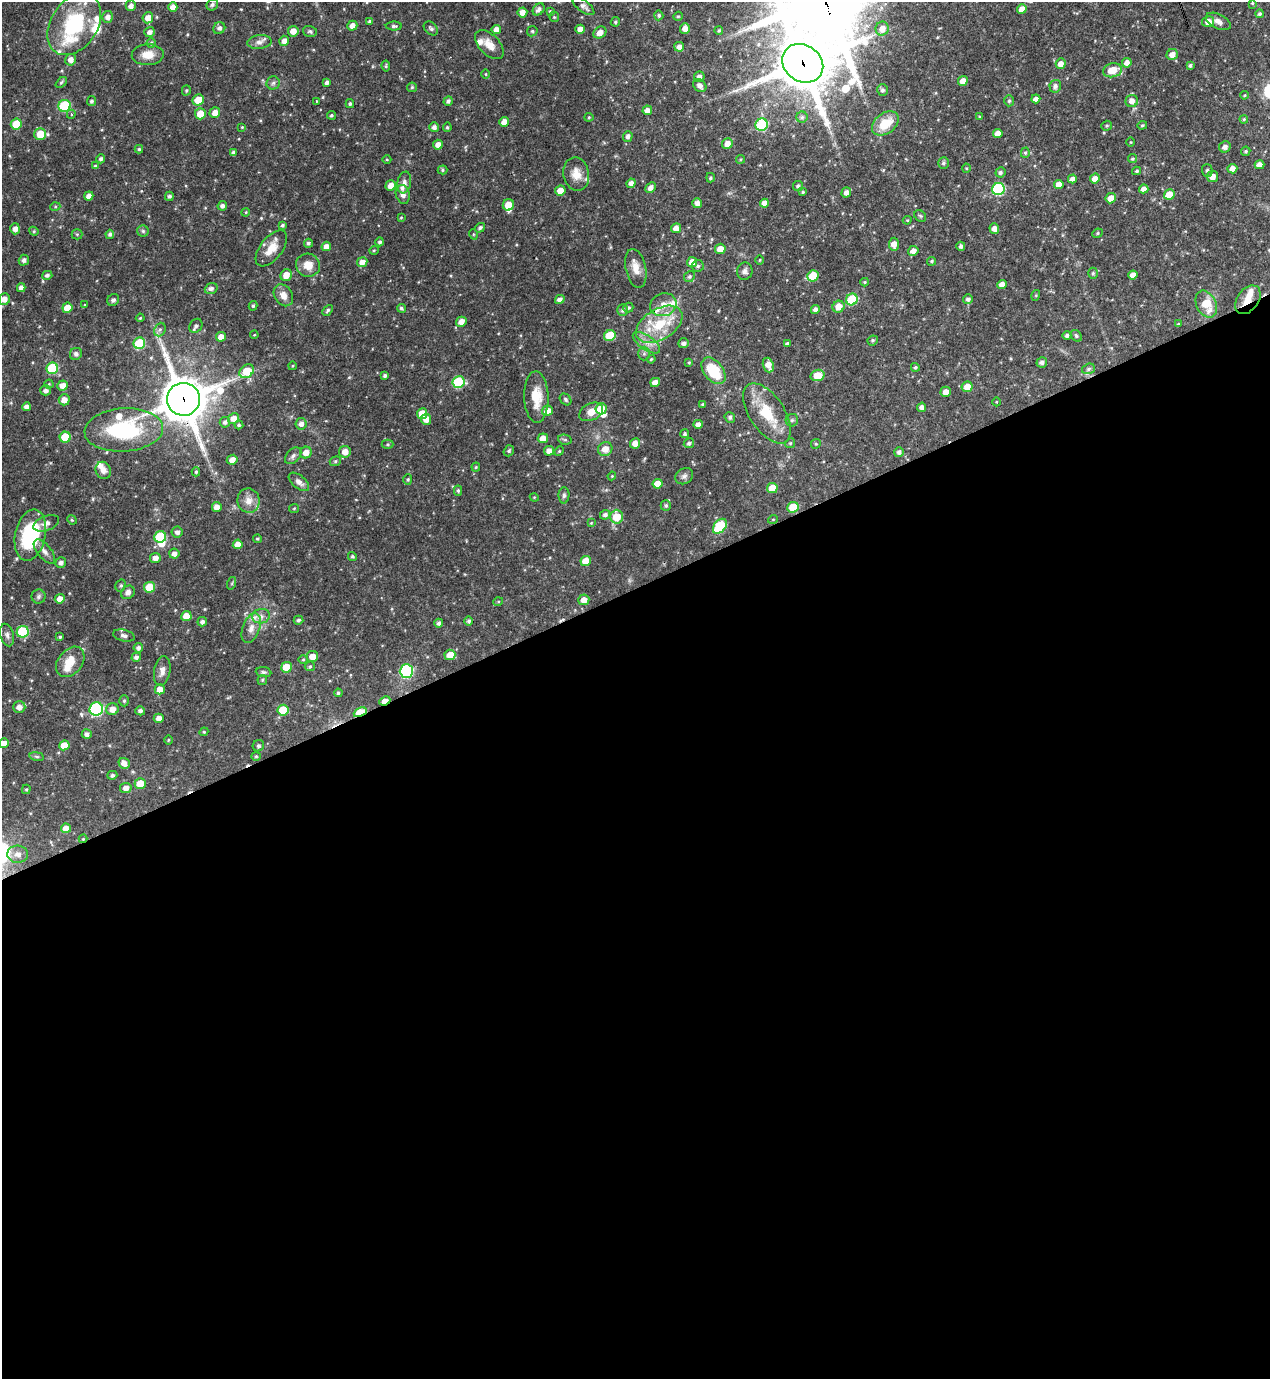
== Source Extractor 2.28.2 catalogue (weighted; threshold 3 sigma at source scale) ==
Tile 15 of 4 x 4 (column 3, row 4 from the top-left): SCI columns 2684-3951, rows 2-1378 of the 5497 x 5510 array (HDU 1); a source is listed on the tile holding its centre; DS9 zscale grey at full resolution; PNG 1272 x 1381 px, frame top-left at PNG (2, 2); each listed source drawn as its Kron ellipse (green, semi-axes under 4 px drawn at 4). Shown black and unused: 57% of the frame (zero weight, under 3 of 4 exposures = <1% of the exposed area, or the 3 px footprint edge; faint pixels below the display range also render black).
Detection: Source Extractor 2.28.2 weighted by HDU 2 'WHT'; one run over the whole footprint, this tile lists its part. Background 0.0571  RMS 0.0033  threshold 0.0148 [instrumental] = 3 sigma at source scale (4.5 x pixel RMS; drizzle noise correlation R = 1.50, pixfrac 1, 0.05/0.05 arcsec/px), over >= 5 px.
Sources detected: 392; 3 inside a brighter object's white glare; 1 cosmic-ray / hot-pixel residue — neither listed nor drawn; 18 inside a brighter listed object's ellipse — not listed separately; the other 370 listed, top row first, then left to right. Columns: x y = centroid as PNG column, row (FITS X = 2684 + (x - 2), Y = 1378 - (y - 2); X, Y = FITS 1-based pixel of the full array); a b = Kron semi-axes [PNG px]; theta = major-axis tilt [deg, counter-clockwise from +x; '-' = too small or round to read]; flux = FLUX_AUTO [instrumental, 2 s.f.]
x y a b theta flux
1252 3 3 3 - 0.33
212 5 6 5 - 0.62
131 6 5 5 - 1.4
583 6 13 5 -37 1.2
173 7 4 4 - 2.2
539 9 7 5 44 1.3
1022 9 5 4 - 3
550 11 4 3 - 0.39
522 12 5 5 - 2.2
1259 14 4 4 - 0.65
659 15 5 4 - 0.59
678 16 5 4 - 0.44
107 17 6 5 - 1.5
554 17 5 4 - 0.4
148 18 5 5 - 2.4
370 21 4 3 - 0.52
1218 21 13 7 -26 1.9
615 22 5 4 - 0.52
1208 22 6 5 - 2.8
74 24 33 23 56 26
352 26 5 5 - 2.1
394 26 8 4 0 0.75
219 28 6 5 - 1
431 28 8 6 -41 0.78
685 28 5 5 - 2.1
580 29 4 4 - 2.1
882 29 7 6 - 2.8
496 30 5 4 - 2
293 31 5 5 - 2.4
310 31 7 5 -16 0.63
532 31 5 5 - 0.5
719 31 4 4 - 0.44
150 32 5 5 - 1.4
600 32 7 5 34 2.2
284 41 5 4 - 2
259 42 12 7 6 1.5
151 43 4 4 - 0.52
489 45 18 10 -45 3.4
679 47 5 5 - 1.9
1172 54 6 5 - 2.3
148 55 16 10 2 4
71 60 5 5 - 1.9
803 63 22 18 -36 1700
1127 63 5 4 - 1.9
1061 64 5 5 - 2.2
1190 65 4 3 - 0.68
386 66 5 4 - 0.43
1112 70 10 7 13 5.6
486 74 5 3 - 0.31
699 77 5 5 - 1.2
963 81 5 4 - 2.8
61 82 6 4 44 0.52
273 83 7 6 - 0.91
327 83 4 3 - 1.1
700 86 7 6 - 1.2
1055 86 6 5 - 1.1
412 87 5 4 - 0.4
186 90 5 4 - 0.46
882 90 6 5 - 0.84
1244 95 4 3 - 0.35
1036 99 4 4 - 1.6
198 100 6 5 - 5
91 101 5 4 - 0.75
317 101 3 2 - 0.22
448 101 5 4 - 0.84
1009 101 5 4 - 0.54
1132 101 6 6 - 1.9
350 104 4 3 - 0.46
64 106 6 6 - 24
647 110 5 4 - 1.8
215 113 5 5 - 2.4
71 114 4 3 - 0.49
200 114 5 5 - 4.7
331 115 4 4 - 0.54
589 117 4 4 - 0.35
802 117 5 5 - 0.72
980 117 4 3 - 0.33
1244 119 4 4 - 0.41
504 122 5 4 - 2.2
885 123 15 10 38 7.6
16 124 5 5 - 7.6
762 125 6 6 - 27
1142 125 5 4 - 0.43
1107 126 5 5 - 0.48
242 127 4 3 - 0.28
434 127 5 5 - 1.2
447 127 5 4 - 0.54
998 133 5 4 - 2.4
40 134 6 6 - 5.9
628 136 5 5 - 1
1131 142 4 3 - 0.24
727 144 5 5 - 2.7
438 145 5 5 - 2.2
1225 147 6 5 - 1.6
139 149 4 4 - 0.42
1246 151 5 4 - 0.53
233 152 4 3 - 0.79
1025 153 5 4 - 0.53
101 159 4 4 - 0.86
740 159 4 4 - 0.37
1132 159 4 4 - 0.46
387 160 4 3 - 0.28
943 163 6 5 - 0.72
1260 165 5 4 - 2.2
95 166 4 4 - 0.43
966 168 4 4 - 0.38
1232 169 5 4 - 2
443 170 5 4 - 0.41
1207 170 6 5 - 0.71
1137 171 4 4 - 0.51
1000 172 5 5 - 0.87
576 174 17 13 -79 3.9
1212 177 6 5 - 2.3
710 178 4 3 - 0.46
1072 179 4 4 - 1.3
1095 179 5 4 - 2
404 183 11 7 79 1.5
631 183 5 4 - 1.6
1059 184 5 4 - 2.5
391 185 5 5 - 2.8
798 186 5 5 - 0.77
651 187 6 4 44 1.6
998 189 6 6 - 35
1144 189 4 4 - 1.9
560 190 5 5 - 3.1
803 192 4 3 - 0.48
846 192 5 4 - 1.6
403 194 9 7 -75 1.7
1169 195 5 5 - 5.7
89 196 5 4 - 2
169 196 5 4 - 0.75
1111 198 5 5 - 2.9
697 203 5 5 - 1.6
764 203 4 4 - 2.1
508 205 6 5 - 3.6
222 206 5 4 - 1.3
55 207 5 3 - 0.34
246 212 4 3 - 0.33
920 216 6 5 - 0.52
401 218 4 3 - 0.28
907 220 4 4 - 0.34
283 225 4 3 - 0.56
480 228 5 4 - 0.84
676 228 5 5 - 2.3
15 229 5 5 - 1.8
994 229 5 5 - 1.7
34 231 5 4 - 0.42
143 231 6 5 - 0.61
1097 233 5 4 - 0.49
77 234 5 5 - 0.45
110 234 4 4 - 0.72
473 234 5 3 - 0.31
380 242 4 4 - 0.81
308 243 4 4 - 0.68
894 244 6 5 - 2.6
326 246 5 4 - 2
961 246 4 4 - 0.93
271 248 21 11 52 4.9
720 249 5 5 - 3.3
374 250 5 3 - 0.29
913 251 5 4 - 1.8
24 260 5 5 - 1
760 260 4 3 - 0.29
932 261 4 4 - 0.55
362 262 5 5 - 2.1
692 262 5 5 - 3
308 265 12 11 - 3.7
698 266 6 5 - 0.76
636 268 20 10 -78 3.7
745 271 8 7 - 1.2
1093 273 5 5 - 0.55
47 275 5 4 - 0.91
286 275 6 5 - 3.1
1133 275 4 4 - 2
813 276 6 5 - 8.9
689 277 6 5 - 0.73
865 282 4 4 - 0.35
1002 285 5 4 - 2.2
21 288 4 4 - 1.3
211 288 6 5 - 1.1
283 295 11 9 -58 2.5
1036 295 5 3 - 0.3
4 299 6 5 - 2.2
560 299 5 4 - 1.3
852 299 6 5 - 15
968 299 5 5 - 0.97
113 300 6 5 - 0.75
1248 300 16 10 54 4.1
1206 304 14 10 -64 7
85 305 3 3 - 0.29
663 305 13 11 20 3.6
253 306 5 4 - 0.51
838 307 6 5 - 3.4
67 308 5 5 - 3.9
401 308 5 4 - 0.65
628 308 5 4 - 0.6
815 309 4 4 - 1.2
328 310 6 4 48 0.57
623 310 6 5 - 0.86
140 318 4 4 - 0.37
461 322 5 5 - 2.3
659 324 25 15 31 12
1178 324 3 3 - 0.33
196 326 7 6 - 0.98
160 330 7 5 68 0.85
254 335 4 3 - 0.28
610 335 6 5 - 10
1067 335 4 4 - 0.87
1076 336 6 5 - 0.6
221 337 5 4 - 2.4
873 340 5 4 - 0.56
139 343 6 5 - 16
646 343 16 7 -35 2.6
683 343 5 5 - 1.1
787 344 3 3 - 0.73
76 354 6 5 - 0.8
644 354 7 6 - 0.79
651 359 4 3 - 0.37
689 362 4 3 - 0.35
1042 362 5 5 - 1.1
768 365 7 5 -71 2.8
292 366 4 3 - 0.27
915 367 4 4 - 0.53
52 368 6 5 - 19
1088 369 7 5 18 0.72
247 371 8 6 38 7.9
713 371 15 9 -52 11
818 375 7 5 16 5.9
385 376 4 3 - 0.72
459 382 6 6 - 20
655 382 5 4 - 2.5
49 384 4 4 - 0.34
63 385 5 5 - 2.2
967 387 5 5 - 3.2
45 390 5 5 - 1.1
946 392 5 5 - 2.2
536 397 26 12 -88 6.8
183 399 16 16 - 1200
565 399 6 5 - 0.64
64 400 5 5 - 2.5
996 402 4 3 - 0.25
703 404 4 3 - 0.44
26 407 4 4 - 1.3
922 407 4 4 - 1.5
601 409 5 5 - 8.9
547 411 5 5 - 3.2
591 412 12 8 26 2.9
767 413 34 17 -56 11
422 414 5 5 - 4.3
730 417 5 5 - 0.75
233 418 6 5 - 2.8
426 419 5 5 - 2.4
792 420 6 6 - 0.65
225 422 5 5 - 1
301 424 6 5 - 1.6
698 424 4 4 - 1.6
239 425 4 4 - 0.58
124 430 39 21 4 30
685 434 4 4 - 0.53
65 437 5 5 - 9.2
543 438 5 5 - 3
565 440 7 5 -13 0.61
635 443 5 5 - 2.5
689 443 5 5 - 0.82
790 443 5 4 - 0.44
388 444 6 4 1 0.46
816 444 5 4 - 0.47
605 449 7 7 - 3.2
509 451 6 5 - 0.59
549 451 5 5 - 1.9
559 451 5 4 - 0.38
306 452 6 5 - 2.4
345 452 6 6 - 2.6
899 452 5 5 - 1
293 456 10 6 47 1.1
232 460 5 5 - 2.3
335 461 6 4 22 0.5
476 467 4 4 - 0.4
103 470 9 7 -68 2
196 472 4 4 - 0.43
612 476 4 3 - 0.31
684 476 9 7 31 1.1
408 479 5 4 - 0.45
299 482 12 6 -40 1.7
658 484 5 4 - 3.9
772 488 5 5 - 5.1
458 491 5 4 - 0.58
564 495 8 5 89 0.73
534 497 4 3 - 0.28
248 501 12 11 - 2.9
666 505 5 5 - 0.64
217 507 5 5 - 2.3
793 507 6 5 - 6.1
294 508 5 4 - 0.35
605 515 5 4 - 1.1
616 517 7 6 - 6.8
773 519 5 3 - 0.26
72 520 5 4 - 0.34
46 523 13 7 21 1.7
591 523 4 3 - 0.27
720 526 8 5 50 21
177 532 5 5 - 1.2
30 535 26 15 78 28
160 537 6 5 - 15
257 539 4 3 - 0.42
238 544 5 4 - 2.7
44 551 15 7 -50 1.8
174 554 5 5 - 1.6
352 556 5 4 - 0.51
155 558 5 5 - 1.8
586 561 5 5 - 4.4
61 562 5 5 - 1.2
232 583 6 4 72 0.43
121 585 6 5 - 0.69
150 587 5 5 - 8.8
128 592 7 6 - 1.5
39 597 7 7 - 0.8
60 599 5 4 - 2.2
584 600 5 5 - 2.4
498 602 5 3 - 0.3
186 616 5 5 - 4
261 616 9 7 10 1.5
298 620 5 4 - 0.69
469 621 5 4 - 0.68
202 622 5 4 - 1
439 623 4 4 - 0.99
251 628 15 8 70 2.6
23 632 6 5 - 16
7 635 11 6 -74 1.1
124 636 11 5 -13 1.3
60 637 3 3 - 0.46
138 648 4 4 - 1
450 655 5 5 - 4.4
136 657 5 4 - 1.1
312 657 6 5 - 2.6
303 659 4 4 - 0.36
70 662 17 12 50 5.1
310 666 5 5 - 0.49
287 667 5 5 - 6.4
162 671 15 8 81 1.9
406 671 7 6 - 35
264 672 8 5 -7 0.7
262 680 5 4 - 0.45
160 689 5 5 - 2.6
338 693 4 4 - 0.59
124 701 5 5 - 0.52
385 701 6 3 24 3.4
19 707 6 5 - 1.9
96 709 7 6 - 40
112 709 6 6 - 2.5
283 710 5 5 - 8.8
140 711 5 4 - 0.9
360 712 7 4 25 14
159 718 5 5 - 2.2
204 732 4 4 - 0.37
87 734 5 5 - 1.2
168 740 5 3 - 0.32
4 743 5 5 - 2.2
64 745 5 5 - 4.5
258 746 6 5 - 0.57
37 756 7 4 -9 0.53
256 756 4 4 - 0.37
124 763 6 5 - 2
112 775 5 4 - 0.81
140 784 5 5 - 5.3
126 788 6 5 - 1.9
26 789 4 4 - 0.43
66 828 5 4 - 2.4
83 839 4 4 - 0.32
18 854 10 8 -3 2.5
Overlapping masked pixels (flux is a lower limit): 7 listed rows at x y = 803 63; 1248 300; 183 399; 30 535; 385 701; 360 712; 83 839
Isophote crosses this tile's border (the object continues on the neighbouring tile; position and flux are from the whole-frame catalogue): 3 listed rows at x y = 74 24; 4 299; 4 743